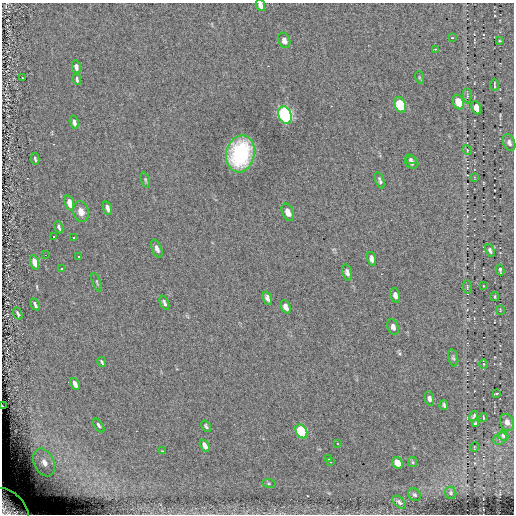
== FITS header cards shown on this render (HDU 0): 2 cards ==
NAXIS1  =                  512
NAXIS2  =                  512

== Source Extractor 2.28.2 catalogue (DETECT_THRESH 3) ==
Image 512 x 512 px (HDU 0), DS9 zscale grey, 1 PNG px = 1 image px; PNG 516 x 516 px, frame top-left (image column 1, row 512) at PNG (2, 3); each listed source drawn as its Kron ellipse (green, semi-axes under 4 px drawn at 4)
Background 0.11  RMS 4.4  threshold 13.2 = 3 sigma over >= 5 px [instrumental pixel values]
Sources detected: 84; all 84 listed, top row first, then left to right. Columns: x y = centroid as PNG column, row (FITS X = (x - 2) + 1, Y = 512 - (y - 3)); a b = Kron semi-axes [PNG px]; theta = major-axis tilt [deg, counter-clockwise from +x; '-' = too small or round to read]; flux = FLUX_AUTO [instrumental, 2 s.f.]
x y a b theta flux
260 5 6 4 -63 1200
452 38 3 3 - 340
284 40 8 5 -67 1400
499 41 3 3 - 1700
435 49 3 2 - 350
76 67 6 4 -77 1400
419 77 6 4 -72 300
22 78 3 2 - 1100
77 79 5 2 - 510
494 85 6 2 90 410
467 96 7 3 -86 380
458 102 8 5 -65 5800
400 105 8 5 -68 16000
476 108 7 4 -67 3400
285 115 9 6 -70 100000
74 122 7 4 -75 1300
509 142 9 5 -71 1100
467 150 5 3 - 270
240 154 19 14 77 28000
35 159 6 3 -77 550
411 159 6 4 -23 470
412 162 7 6 - 790
474 177 3 2 - 160
145 180 8 4 -72 410
380 180 8 4 -71 630
69 203 8 4 -73 3500
108 208 7 3 -71 1200
81 212 10 7 -76 2200
288 212 9 5 -67 2100
59 227 6 3 -69 530
53 237 3 3 - 13000
73 238 3 3 - 13000
157 249 9 5 -69 1100
490 250 7 4 -68 620
46 255 2 2 - 13000
79 257 3 3 - 13000
372 259 7 4 -75 1100
34 262 7 4 -71 3500
62 268 3 3 - 13000
500 270 5 3 - 540
347 272 8 4 -75 920
97 282 10 3 -69 400
483 286 3 2 - 240
467 287 7 3 -84 350
395 295 8 4 -76 1100
495 296 4 2 - 270
267 298 7 4 -67 980
164 303 7 4 -68 680
35 305 6 3 -64 740
286 307 7 4 -66 1300
500 310 5 3 - 250
18 313 6 3 -66 620
393 327 8 5 -72 1100
453 358 9 5 -76 600
102 362 5 2 - 440
483 364 5 3 - 280
75 384 6 3 -63 1800
496 394 3 3 - 2200
429 399 7 4 -77 920
444 405 5 3 - 520
2 406 3 2 - 210
474 416 5 2 - 470
483 418 4 2 - 290
507 422 9 6 -67 1800
475 423 3 3 - 290
99 425 8 4 -56 660
206 426 6 4 -53 570
301 431 7 5 -60 28000
503 436 5 4 - 580
500 439 7 5 36 730
337 444 2 2 - 240
205 446 6 4 -58 1800
474 447 5 3 - 200
162 451 3 3 - 240
328 459 3 3 - 330
44 462 14 10 -63 5300
330 462 3 2 - 530
412 462 5 4 - 380
397 463 6 5 - 5000
269 483 7 3 -8 370
451 493 6 5 - 530
415 495 7 5 -43 680
399 502 8 5 -42 860
9 507 23 14 -43 8700
At the frame edge (FLAGS 8, measured only in part): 3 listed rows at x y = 260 5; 2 406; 9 507